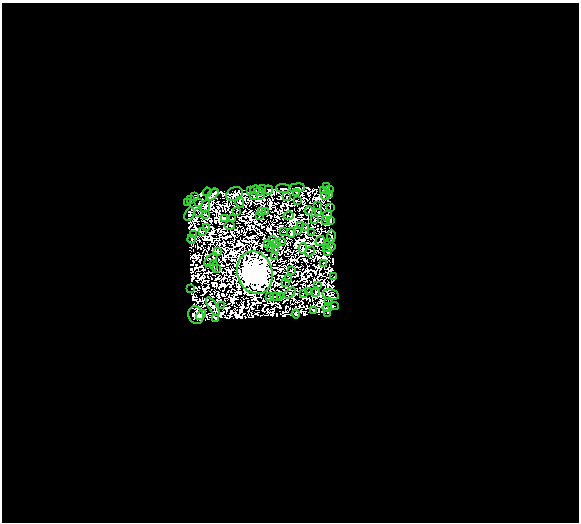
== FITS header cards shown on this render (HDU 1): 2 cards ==
NAXIS1  =                  577
NAXIS2  =                  520

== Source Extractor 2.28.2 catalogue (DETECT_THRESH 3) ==
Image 577 x 520 px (HDU 1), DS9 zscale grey, 1 PNG px = 1 image px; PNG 581 x 524 px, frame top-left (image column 1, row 520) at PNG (2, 3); each listed source drawn as its Kron ellipse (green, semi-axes under 4 px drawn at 4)
Background 0.299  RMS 1.3e-05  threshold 3.78e-05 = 3 sigma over >= 5 px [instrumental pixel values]
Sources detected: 256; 156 with non-positive FLUX_AUTO (blend fragments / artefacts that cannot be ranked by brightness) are neither listed nor drawn; the other 100 listed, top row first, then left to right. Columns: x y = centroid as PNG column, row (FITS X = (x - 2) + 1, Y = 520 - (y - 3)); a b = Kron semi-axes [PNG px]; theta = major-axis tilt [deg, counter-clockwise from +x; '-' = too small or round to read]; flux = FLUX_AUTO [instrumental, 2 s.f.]
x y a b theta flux
326 186 3 2 - 0.93
283 188 7 3 -1 2.1
297 188 8 4 7 4.6
263 189 2 2 - 0.12
329 189 2 2 - 0.29
255 190 5 3 - 1.1
268 190 4 3 - 1.2
323 190 3 2 - 1
250 191 4 3 - 0.47
207 192 4 2 - 0.61
259 192 4 3 - 0.059
297 193 3 2 - 0.68
213 194 7 4 44 1.4
235 194 8 6 22 1.4
329 195 3 3 - 1.5
253 196 3 2 - 2.2
260 196 3 2 - 0.013
325 196 4 2 - 0.23
194 197 4 3 - 2.6
287 197 3 2 - 0.28
191 199 3 2 - 1.7
297 201 4 2 - 1
240 202 5 3 - 0.6
187 203 3 2 - 0.37
199 203 3 2 - 1.1
318 205 3 2 - 0.57
205 206 7 4 70 1.9
330 207 3 2 - 1.1
262 211 3 2 - 0.7
309 211 4 2 - 0.0066
199 212 3 2 - 0.19
237 212 4 2 - 0.31
265 212 3 2 - 0.39
318 212 2 2 - 0.39
189 214 7 4 67 2.6
205 214 3 2 - 0.35
259 215 3 2 - 1.4
327 215 6 4 55 1.3
289 216 5 2 - 0.29
225 218 4 3 - 2.2
232 219 2 2 - 1
315 219 3 2 - 0.26
330 220 4 3 - 0.27
325 221 4 2 - 1.1
230 225 5 2 - 0.29
300 226 2 2 - 0.43
207 227 3 2 - 0.47
306 227 4 2 - 1.3
298 230 2 2 - 0.3
284 231 4 2 - 0.43
202 232 3 2 - 0.38
291 233 4 3 - 0.54
312 233 3 2 - 0.97
194 235 2 2 - 0.63
331 236 7 3 88 2.2
191 239 4 2 - 0.12
272 240 5 2 - 0.75
281 241 4 2 - 0.53
320 241 5 3 - 0.22
330 242 3 2 - 1.2
268 244 2 2 - 0.81
276 244 2 2 - 0.46
329 247 6 3 13 0.54
271 248 4 3 - 0.41
303 248 5 3 - 1.6
276 249 2 2 - 0.41
310 251 6 2 35 0.69
217 252 4 2 - 0.94
327 252 3 2 - 0.34
275 256 2 2 - 0.25
211 260 8 4 44 0.088
324 264 3 3 - 0.9
214 265 5 2 - 0.21
217 268 2 2 - 0.73
291 270 2 2 - 0.079
255 273 21 17 -72 6700
334 277 3 2 - 1
288 278 3 2 - 0.31
286 282 3 2 - 0.66
318 286 2 2 - 1
191 288 2 2 - 0.48
308 292 3 2 - 0.18
316 292 5 2 - 0.24
290 293 6 2 46 0.067
303 293 2 2 - 0.92
331 295 8 5 -10 0.45
269 296 3 2 - 0.3
276 297 5 2 - 0.78
281 297 3 2 - 0.94
328 301 2 2 - 0.27
221 305 2 2 - 0.064
333 306 5 3 - 2.5
213 307 10 4 -58 0.58
327 308 5 2 - 2.1
314 310 2 2 - 0.95
328 313 2 2 - 1.4
296 314 4 3 - 3.5
196 315 9 7 -66 24
201 315 6 4 42 7
216 319 3 2 - 1.1
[156 non-positive-flux detections neither listed nor drawn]